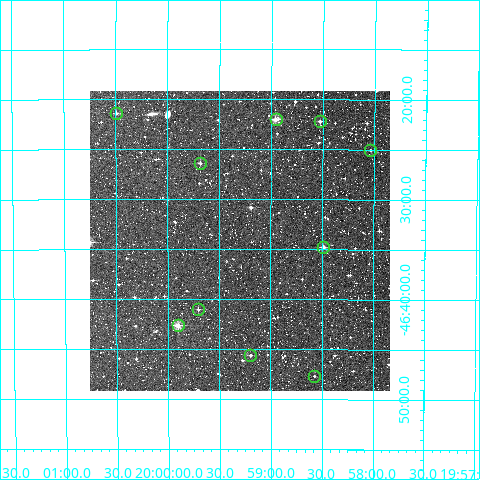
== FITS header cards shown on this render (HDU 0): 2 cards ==
NAXIS1  =                  300
NAXIS2  =                  300

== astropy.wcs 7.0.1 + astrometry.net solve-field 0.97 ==
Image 300 x 300 px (HDU 0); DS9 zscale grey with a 90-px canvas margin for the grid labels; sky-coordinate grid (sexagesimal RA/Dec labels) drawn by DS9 from the SOLVED WCS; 10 Tycho-2 reference stars matched to detected sources circled (green)
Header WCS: RA---TAN/DEC--TAN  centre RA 19:59:18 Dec -46:34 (299.82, -46.57 deg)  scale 6 arcsec/px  FOV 30.0' x 30.0'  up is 0 deg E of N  parity normal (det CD < 0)
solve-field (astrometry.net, Tycho-2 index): VERIFIED the header's WCS against the Tycho-2 star catalogue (verified at 2 index scales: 5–10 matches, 0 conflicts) and refined it, rather than solving blind
Solved WCS: RA---TAN-SIP/DEC--TAN-SIP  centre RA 19:59:18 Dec -46:34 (299.83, -46.57 deg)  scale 6.01 arcsec/px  FOV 30.0' x 30.0'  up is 0 deg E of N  parity normal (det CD < 0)
The solver's refit moves the header's centre by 1.4 arcsec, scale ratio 1.002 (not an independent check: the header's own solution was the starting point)
Tycho-2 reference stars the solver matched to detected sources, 10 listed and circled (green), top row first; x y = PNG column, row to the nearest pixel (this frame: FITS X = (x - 90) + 1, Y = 300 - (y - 91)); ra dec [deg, ICRS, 3 dp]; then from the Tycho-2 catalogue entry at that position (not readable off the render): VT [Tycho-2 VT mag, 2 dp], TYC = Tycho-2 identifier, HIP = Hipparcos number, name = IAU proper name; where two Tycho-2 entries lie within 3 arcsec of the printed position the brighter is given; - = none
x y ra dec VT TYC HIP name
116 113 300.123 -46.356 11.96 8391-1861-1 - -
276 119 299.739 -46.367 10.11 8391-2125-1 - -
320 121 299.631 -46.370 11.52 8391-1912-1 - -
370 150 299.509 -46.417 13.11 8391-2200-1 - -
200 163 299.921 -46.439 11.65 8391-2107-1 - -
323 247 299.621 -46.579 10.69 8391-408-1 - -
198 309 299.926 -46.683 12.01 8391-657-1 - -
178 325 299.976 -46.711 9.91 8391-174-1 - -
250 355 299.799 -46.760 12.43 8391-230-1 - -
314 376 299.643 -46.794 12.23 8391-114-1 - -